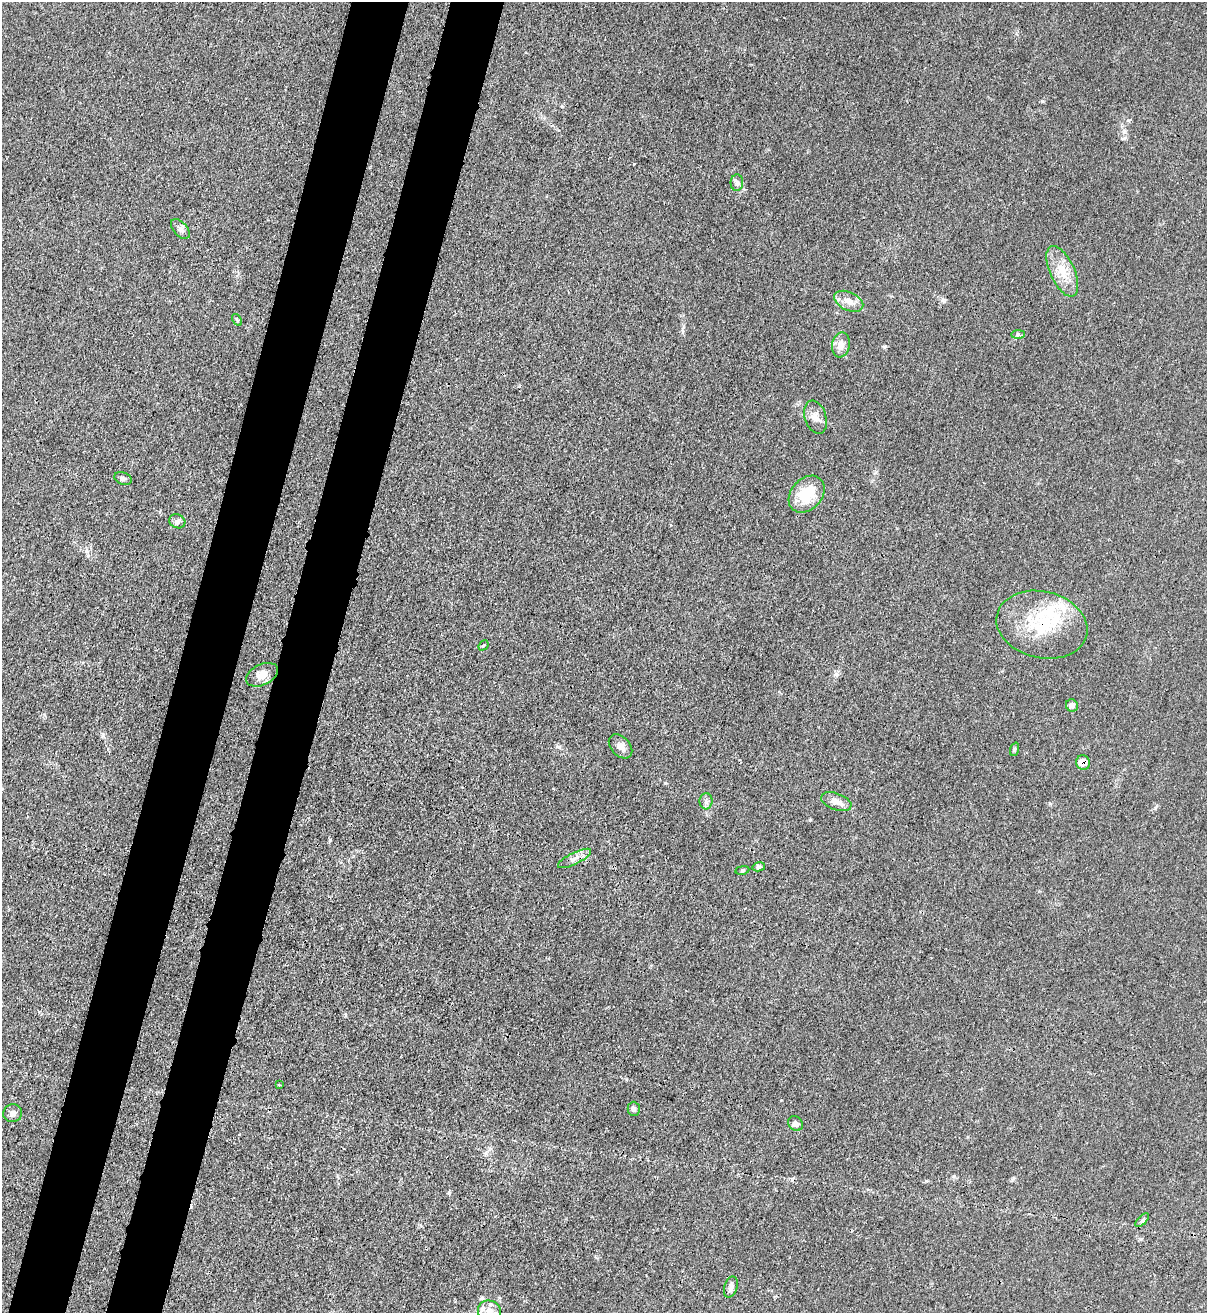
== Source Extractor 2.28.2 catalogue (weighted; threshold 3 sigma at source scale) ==
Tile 7 of 4 x 4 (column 3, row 2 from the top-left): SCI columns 2628-3832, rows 2654-3964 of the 5383 x 5306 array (HDU 1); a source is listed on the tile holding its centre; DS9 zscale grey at full resolution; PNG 1209 x 1315 px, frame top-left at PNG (2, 2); each listed source drawn as its Kron ellipse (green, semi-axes under 4 px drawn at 4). Shown black and unused: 9% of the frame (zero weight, under 3 of 4 exposures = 7% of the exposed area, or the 3 px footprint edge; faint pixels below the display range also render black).
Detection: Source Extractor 2.28.2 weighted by HDU 2 'WHT'; one run over the whole footprint, this tile lists its part. Background 0.0271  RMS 0.0029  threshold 0.0132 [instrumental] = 3 sigma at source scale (4.5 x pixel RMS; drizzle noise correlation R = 1.50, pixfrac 1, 0.05/0.05 arcsec/px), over >= 5 px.
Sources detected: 35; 2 cosmic-ray / hot-pixel residue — neither listed nor drawn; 3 inside a brighter listed object's ellipse — not listed separately; the other 30 listed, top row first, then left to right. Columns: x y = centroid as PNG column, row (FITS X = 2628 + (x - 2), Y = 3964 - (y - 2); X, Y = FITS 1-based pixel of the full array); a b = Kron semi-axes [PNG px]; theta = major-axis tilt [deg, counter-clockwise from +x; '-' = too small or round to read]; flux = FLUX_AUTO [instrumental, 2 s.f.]
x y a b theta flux
737 183 8 6 89 0.84
180 229 12 7 -49 1.2
1062 271 27 12 -65 5.7
849 301 15 9 -25 2.8
237 320 6 4 -57 0.38
1018 335 7 4 0 0.58
841 345 12 9 80 2.3
815 417 17 10 -72 2.3
123 478 9 6 -21 0.74
807 494 21 15 47 10
177 521 8 6 -24 1.1
1042 625 46 33 -14 20
484 645 5 3 - 0.38
262 675 17 10 25 2.9
1072 705 6 6 - 1.3
621 746 14 9 -47 1.9
1015 749 7 4 71 0.43
1083 763 7 7 - 3
706 801 8 6 89 0.86
836 802 16 8 -20 2.3
575 858 18 5 26 1.8
759 867 6 4 12 0.57
742 870 7 3 9 0.38
279 1085 4 3 - 0.29
634 1109 7 6 - 0.76
13 1113 9 9 - 1.3
795 1124 8 7 - 1.1
1142 1220 9 3 45 0.52
731 1287 11 6 73 1.3
489 1311 11 10 - 2.6
Overlapping masked pixels (flux is a lower limit): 2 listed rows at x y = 1042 625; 1083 763
Isophote crosses this tile's border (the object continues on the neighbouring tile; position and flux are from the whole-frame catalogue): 1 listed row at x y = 489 1311
Unlisted compact peaks at least as high as the median listed source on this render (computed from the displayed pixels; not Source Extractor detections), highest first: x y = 836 674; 884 347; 449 1193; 1155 808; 810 820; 1124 131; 665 783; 954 1176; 1042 101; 103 735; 1013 1178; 1128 120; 330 840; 926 1181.